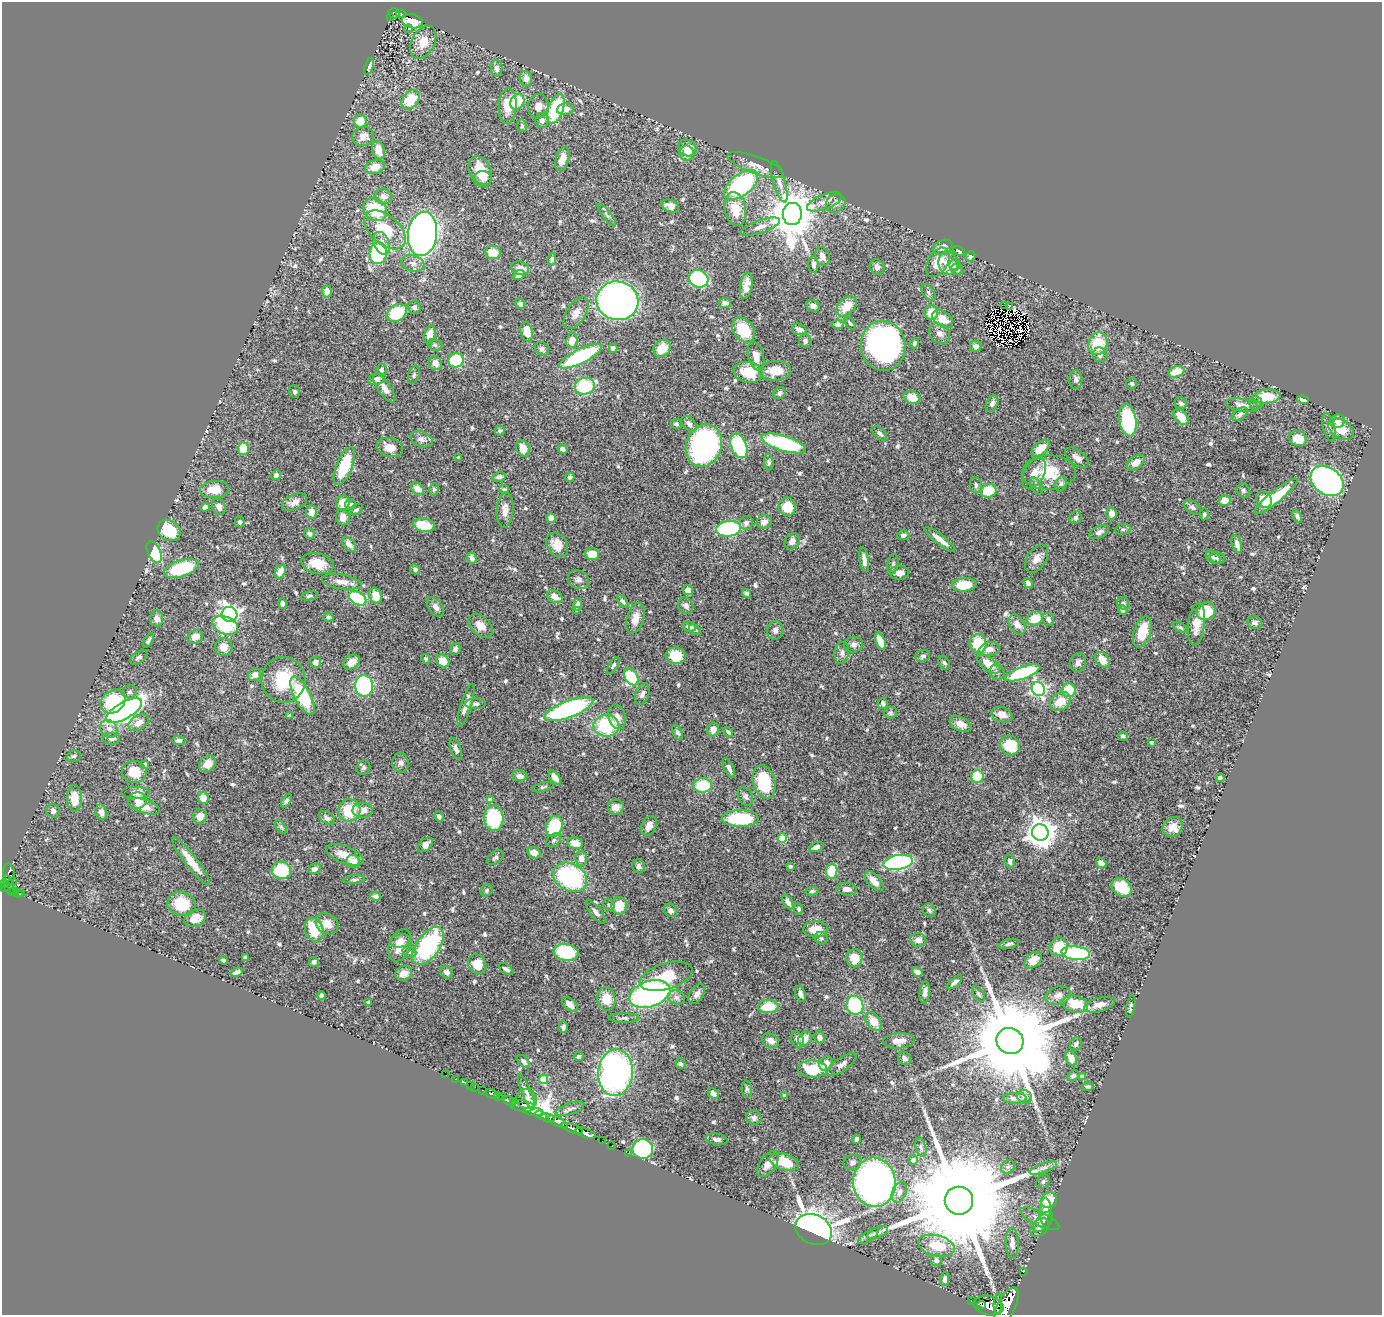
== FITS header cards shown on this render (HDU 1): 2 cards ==
NAXIS1  =                 1380
NAXIS2  =                 1313

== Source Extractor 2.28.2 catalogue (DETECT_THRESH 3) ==
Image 1380 x 1313 px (HDU 1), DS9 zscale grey, 1 PNG px = 1 image px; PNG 1384 x 1317 px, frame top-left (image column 1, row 1313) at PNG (2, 2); each listed source drawn as its Kron ellipse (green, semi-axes under 4 px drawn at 4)
Background 1.15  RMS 0.027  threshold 0.0812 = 3 sigma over >= 5 px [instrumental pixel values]
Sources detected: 652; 4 with non-positive FLUX_AUTO (blend fragments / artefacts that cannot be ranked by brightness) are neither listed nor drawn; of the other 648, the 500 brightest by FLUX_AUTO listed and drawn (148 fainter detections omitted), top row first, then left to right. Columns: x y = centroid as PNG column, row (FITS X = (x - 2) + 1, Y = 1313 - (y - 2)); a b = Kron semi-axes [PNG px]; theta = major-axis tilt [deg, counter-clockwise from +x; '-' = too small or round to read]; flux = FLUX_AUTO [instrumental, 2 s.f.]
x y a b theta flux
394 13 5 5 - 59
401 14 5 4 - 12
390 17 3 2 - 8.9
412 21 11 7 -16 37
409 29 4 4 - 4.9
423 42 17 11 61 32
369 66 9 4 71 10
497 68 8 6 89 8.9
526 79 8 6 -77 11
411 100 11 7 49 60
517 102 8 6 62 58
508 106 18 9 85 38
538 106 12 10 78 16
556 109 16 7 71 120
565 109 8 6 8 17
542 120 7 6 - 7.7
360 121 6 6 - 29
522 126 6 5 - 3.6
363 136 11 9 11 17
688 148 9 8 - 27
379 150 9 6 -76 24
687 153 7 7 - 21
562 159 12 6 73 20
756 165 29 8 -20 21
375 167 10 7 16 22
480 171 16 11 -69 40
483 178 8 7 - 11
779 182 21 6 -74 11
741 185 20 10 39 290
383 196 9 7 -11 9.7
824 202 18 7 21 15
836 203 10 8 31 12
670 206 9 6 -22 15
735 209 17 10 -81 39
375 210 13 10 -40 76
792 214 11 9 85 7900
607 215 14 4 -52 4.4
760 227 21 6 19 13
385 230 24 14 -42 67
423 234 22 14 83 870
381 243 11 7 -70 18
942 247 10 6 23 13
959 251 6 4 -34 4.2
493 252 7 7 - 28
378 253 11 8 86 170
822 256 9 7 -70 10
971 256 5 4 - 10
552 259 6 4 81 3.4
938 262 16 10 60 31
413 263 12 8 -18 10
948 263 11 9 -82 27
813 264 8 5 -87 7.5
954 265 6 5 - 8.5
877 267 8 7 - 7.1
520 268 9 6 -17 17
957 269 6 5 - 6.5
519 275 6 4 33 12
699 279 10 8 -27 220
746 286 13 6 80 17
327 292 6 5 - 14
928 292 9 5 -54 4.7
617 301 21 19 -12 790
725 303 6 5 - 9.4
520 304 5 4 - 4.3
813 306 7 5 -18 7.8
847 306 12 8 44 36
1005 306 2 2 - 9.7
1009 306 3 3 - 3.4
414 307 6 6 - 5
397 313 11 8 34 86
576 313 18 9 57 16
931 313 7 7 - 29
943 319 12 7 -36 29
850 323 8 4 -48 4.1
838 324 6 5 - 5.3
799 329 7 5 -19 9.5
743 330 13 10 -55 50
527 332 10 6 -76 20
940 333 11 9 -39 9.9
430 335 9 5 78 26
572 341 8 5 78 18
805 341 6 6 - 5.6
915 343 5 4 - 4.9
1098 344 11 9 69 64
435 345 7 5 -15 3.6
883 346 25 22 -81 680
976 346 6 5 - 7.5
613 348 4 4 - 8.6
662 348 9 8 - 30
542 349 8 6 -39 5.8
1100 355 7 6 - 7.3
581 356 23 7 26 190
756 356 15 7 -75 16
456 360 7 7 - 120
435 363 7 6 - 12
381 370 6 5 - 4
775 371 16 9 5 33
748 372 15 10 -10 47
1176 372 8 5 20 36
414 375 9 5 69 4.4
376 379 8 6 11 9.1
1076 380 9 6 90 8.2
1132 383 5 5 - 3.7
585 386 10 8 16 120
384 388 17 6 -55 15
295 392 6 5 - 3.8
779 393 6 5 - 5.1
1267 396 14 7 6 47
912 397 8 6 -24 26
1303 399 6 4 -12 8.2
1181 403 6 5 - 5.2
1256 403 7 6 - 5
992 404 9 5 66 5.9
1242 405 16 6 -10 13
1240 414 9 5 35 5.3
1181 417 9 6 -52 27
1128 420 16 8 -81 150
1338 421 7 6 - 9.3
676 424 5 5 - 3.7
689 424 9 6 -46 8.2
1329 427 14 6 -77 8.2
1341 429 14 9 -33 38
500 431 5 4 - 3.9
880 433 9 5 -42 5.4
421 439 12 7 -20 8.2
1298 439 9 7 -26 40
784 443 23 7 -17 170
704 446 22 17 69 420
739 446 13 7 -68 180
390 447 13 9 -14 17
523 448 9 6 -68 23
1041 448 11 6 41 25
243 449 6 5 - 36
563 449 5 4 - 5.4
458 457 3 3 - 4.8
1077 458 14 7 -36 12
769 462 8 4 -86 3.5
1136 462 10 6 39 15
344 466 20 8 68 71
1034 473 17 10 58 22
1049 473 27 17 1 60
276 475 5 4 - 7.3
499 477 7 4 14 5.8
570 477 4 4 - 4.4
1327 481 18 13 -35 700
1061 484 8 6 61 4.9
976 485 8 5 -83 4.9
1036 486 9 5 -61 4.5
417 489 7 5 -43 17
434 489 6 5 - 3.8
504 489 5 4 - 3.6
215 490 14 8 5 28
988 491 8 6 19 54
1243 491 7 6 - 4.5
1276 497 27 6 39 68
1225 500 6 5 - 22
1264 500 8 7 - 28
295 502 13 7 23 14
343 503 8 6 74 32
351 505 5 5 - 4
205 507 4 4 - 8.8
219 507 8 6 -62 8.5
787 507 9 8 - 35
1192 507 10 5 -36 5.8
356 510 7 5 30 4.2
505 510 18 8 86 15
311 512 7 5 -88 15
1111 513 6 5 - 14
1204 514 6 4 80 4
1297 516 7 4 -64 4.4
343 517 8 7 - 13
551 518 5 4 - 15
1076 518 6 5 - 3.9
240 522 5 5 - 4.5
764 522 7 7 - 12
746 523 7 6 - 6
424 525 11 6 -12 49
729 529 12 7 8 210
1123 529 8 5 9 4
169 530 12 9 -34 71
1099 532 10 6 27 6.9
309 534 5 5 - 5.6
903 535 6 5 - 4.9
940 539 19 5 -38 17
792 541 9 7 56 8.7
349 544 8 5 -45 9.8
1237 544 9 5 -75 11
557 545 13 10 -57 26
154 552 11 6 -63 100
592 554 7 6 - 28
1213 557 8 5 -34 4.6
472 558 6 4 -72 9.4
1218 558 7 6 - 4.7
1037 559 15 9 57 14
864 560 12 4 -82 9.8
318 563 16 10 -14 35
893 564 10 5 78 4.9
182 568 18 8 17 110
415 569 5 4 - 5.2
280 572 7 5 64 19
899 573 9 7 0 11
578 580 11 9 -26 8.3
342 582 20 7 -9 15
1028 583 5 4 - 7.5
964 585 12 6 5 45
688 590 5 5 - 11
747 593 5 4 - 4
309 596 8 4 12 3.5
376 596 8 6 -71 28
555 597 8 6 -28 18
358 598 9 6 -30 150
623 601 7 4 -55 4.3
1123 603 7 5 -43 4.6
282 604 5 4 - 7.1
578 604 6 4 81 5.5
686 606 9 7 -54 7.1
436 607 11 7 -54 11
577 610 4 4 - 10
1123 610 5 4 - 6.2
1206 611 10 8 23 68
230 614 8 7 - 810
328 617 5 4 - 3.5
157 618 8 6 -85 11
635 618 16 8 74 17
1035 618 8 6 19 38
1048 619 7 5 -68 6.1
1255 623 7 6 - 6.1
1017 624 11 7 -57 15
1196 624 21 8 83 29
225 626 13 8 -23 89
480 626 14 9 -43 19
689 627 7 5 -16 10
1180 627 7 4 -28 3.4
695 630 6 4 -31 3.5
775 630 9 8 - 8
1142 632 16 8 73 45
195 637 8 6 18 16
148 641 8 4 58 4.2
880 641 9 4 -68 29
853 644 10 8 12 6.9
978 644 9 8 - 60
224 647 9 8 - 18
455 649 6 5 - 5.9
989 649 10 7 12 11
842 653 11 7 83 7.9
676 656 10 8 -6 45
923 656 7 6 - 5.1
139 657 10 5 33 5
426 659 5 4 - 3.5
1102 660 9 6 -54 20
443 661 7 6 - 30
316 662 6 5 - 8.4
352 662 9 6 38 14
944 663 7 5 -59 4.2
1078 663 9 8 - 7.5
988 664 13 6 -39 28
613 665 9 4 57 3.8
997 672 8 7 - 6.6
1023 673 18 6 20 160
255 675 7 6 - 12
631 677 9 6 -55 94
283 680 23 22 - 81
364 686 11 9 -83 180
1038 689 7 6 - 380
1069 690 7 6 - 60
130 692 7 6 - 4.4
642 694 11 6 68 7.9
302 696 21 8 -62 110
1060 701 11 8 33 28
113 702 13 10 37 100
475 704 10 5 0 6.8
883 704 5 5 - 6.7
466 705 22 5 73 17
569 709 26 8 21 360
124 711 20 8 30 830
891 713 6 6 - 3.5
1002 715 11 7 -19 14
289 716 4 4 - 4.2
617 717 12 8 -75 16
139 723 11 7 29 15
961 724 11 6 -24 15
606 726 13 11 -2 110
109 729 10 8 -44 9.7
713 729 7 6 - 14
677 732 8 4 -62 4.8
728 732 6 3 -47 4
1123 736 5 3 - 3.9
111 739 8 6 0 5.8
179 740 6 4 -1 5.6
1151 742 3 3 - 3.9
1010 745 10 9 - 56
456 749 11 5 -72 6.7
74 756 7 5 15 4.6
400 763 10 8 -77 7.3
208 764 9 7 44 14
145 765 4 4 - 12
363 768 7 6 - 4.5
729 768 10 4 -65 8.3
134 772 12 11 - 41
520 776 7 5 -5 11
977 776 6 6 - 46
555 778 8 4 -53 13
1220 778 4 4 - 11
764 782 17 11 -75 85
703 785 9 7 3 91
543 787 11 4 16 3.9
136 793 14 6 0 14
745 796 9 7 -60 6.3
74 798 13 7 -89 33
203 798 6 5 - 20
137 800 9 8 - 10
490 800 4 4 - 17
286 801 7 4 58 4.7
144 806 16 7 -17 22
616 807 8 7 - 14
349 810 11 11 - 59
362 810 10 7 0 18
53 811 7 6 - 5.1
101 812 7 6 - 12
200 816 7 7 - 14
439 817 5 4 - 6.3
327 818 9 5 -35 5.8
494 818 13 9 -87 140
740 818 18 8 -1 120
554 826 11 8 71 120
649 826 10 7 64 12
281 827 8 4 -54 3.5
1173 827 10 9 - 16
1040 832 8 8 - 2400
782 838 4 4 - 61
553 840 8 6 40 4.7
575 843 8 5 -14 24
425 845 9 5 42 13
816 847 7 4 20 8.4
534 853 6 5 - 16
345 855 20 8 -21 25
495 858 9 6 40 6
581 858 7 6 - 13
191 861 29 6 -53 32
1010 861 7 4 -77 4.6
353 862 7 6 - 21
898 862 14 7 11 360
1101 863 6 4 -34 11
639 866 7 6 - 5.9
790 866 4 3 - 3.4
314 869 6 5 - 6.3
281 870 9 8 - 80
832 871 7 5 83 68
9 874 10 5 -84 76
570 877 18 13 -28 210
354 879 11 4 3 4
874 881 12 6 -47 18
13 882 4 2 - 14
4 884 4 4 - 230
9 885 11 5 -73 260
4 887 4 3 - 170
1122 887 11 8 -35 48
847 889 10 6 -7 9.7
487 890 6 5 - 4.1
13 891 2 2 - 8.2
812 891 6 4 8 3.8
18 893 5 3 - 130
21 893 4 3 - 50
376 896 5 4 - 6.2
788 902 8 4 -57 9.7
181 904 14 12 -15 56
609 905 6 5 - 3.4
619 906 9 7 -90 39
799 909 5 4 - 3.8
670 910 7 6 - 5.5
929 910 7 6 - 4.1
596 912 14 5 -52 7.5
195 918 11 8 25 19
327 924 12 10 -37 17
816 929 12 8 3 26
314 930 12 9 -71 64
821 938 7 6 - 3.9
918 940 8 6 -10 13
400 941 10 6 11 14
1009 944 10 4 13 4.8
400 945 17 10 68 26
428 946 22 11 54 220
1059 947 9 9 - 52
409 952 7 5 -19 4.5
566 952 12 8 -9 120
1076 953 14 6 -6 230
245 958 4 4 - 4.3
854 958 9 8 - 29
223 960 5 3 - 4
1033 960 10 7 41 21
314 962 5 5 - 6
477 964 10 8 -54 31
506 969 8 4 -32 4.9
237 972 6 4 20 7.3
447 972 7 5 -36 9.5
917 972 5 4 - 10
404 973 9 7 25 15
666 976 27 13 17 54
955 982 9 4 41 5.5
925 992 11 5 83 8.7
650 994 21 13 18 440
697 994 11 6 55 10
800 994 8 5 -72 6.7
978 994 9 4 -53 4.3
321 996 4 4 - 5.4
1058 996 13 9 18 11
676 997 9 7 -14 8.3
606 999 12 9 -82 31
369 1002 4 3 - 5.3
1075 1004 13 8 -11 47
570 1005 9 5 -40 14
855 1005 9 8 - 140
1099 1005 16 7 14 17
768 1007 10 6 3 56
1131 1007 11 4 79 4.2
624 1018 15 5 -1 5.7
873 1021 10 7 -56 25
563 1027 6 4 -89 6
819 1037 6 5 - 10
797 1039 8 6 -68 7
805 1039 7 6 - 19
770 1041 9 7 -30 12
899 1041 16 7 4 18
1010 1041 14 13 - 48000
1076 1044 7 6 - 4.3
579 1056 5 4 - 6.5
905 1058 7 6 - 6.3
1071 1058 7 5 -67 21
524 1062 8 4 -46 6.3
826 1063 8 6 57 13
681 1064 5 4 - 4.2
842 1064 17 6 36 10
813 1069 14 8 -1 61
616 1073 23 17 85 590
446 1075 3 2 - 4.9
1073 1075 6 5 - 5.1
1082 1077 4 4 - 15
455 1079 2 2 - 7.7
544 1079 5 4 - 41
465 1083 4 2 - 11
470 1085 2 2 - 8.4
475 1087 3 2 - 31
1088 1087 5 4 - 3.5
747 1089 8 5 -82 4
483 1090 3 2 - 92
526 1092 19 4 -67 8.3
491 1094 7 3 -23 200
713 1094 6 4 -42 8.2
784 1096 4 3 - 4.6
498 1097 4 3 - 460
503 1097 4 3 - 82
1024 1097 7 6 - 7.7
1015 1098 12 5 0 8.5
527 1099 11 9 -20 9.9
509 1101 7 3 -31 630
514 1101 3 2 - 83
522 1106 12 5 -9 2600
570 1109 15 5 18 7
533 1112 10 4 -6 890
541 1115 6 3 -23 990
548 1118 7 3 -16 640
754 1118 8 7 - 5.3
558 1122 11 4 -27 260
572 1128 11 3 -20 1400
586 1133 11 4 -20 1100
717 1139 11 5 -10 8
857 1139 5 3 - 6.5
602 1141 2 2 - 4.4
612 1146 3 2 - 14
921 1147 10 5 -75 4.2
643 1149 10 10 - 260
629 1153 3 2 - 14
913 1160 5 5 - 5.8
784 1162 15 8 -17 58
852 1162 9 7 15 7.8
768 1164 15 8 55 14
1008 1167 7 6 - 4.5
1043 1168 14 4 20 8.4
1043 1181 8 6 46 4.4
874 1182 24 21 -84 1000
899 1192 11 7 67 12
1049 1200 8 7 - 53
959 1201 14 14 - 76000
1046 1213 15 6 -87 9.9
1040 1219 21 7 -26 13
1043 1222 12 6 45 7.4
1040 1227 11 7 48 8.7
814 1230 19 14 -26 1600
878 1233 11 5 24 6
869 1236 12 5 35 5.6
1012 1243 15 6 -88 12
936 1246 19 10 -14 50
936 1260 5 5 - 6
1023 1272 3 2 - 5.3
945 1279 7 4 88 7.4
971 1301 3 3 - 60
998 1304 10 4 86 1000
982 1305 4 2 - 450
989 1306 15 9 -14 2600
1006 1307 21 9 64 4000
At the frame edge (FLAGS 8, measured only in part): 1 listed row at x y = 1006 1307
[148 fainter detections neither listed nor drawn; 4 non-positive-flux detections neither listed nor drawn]